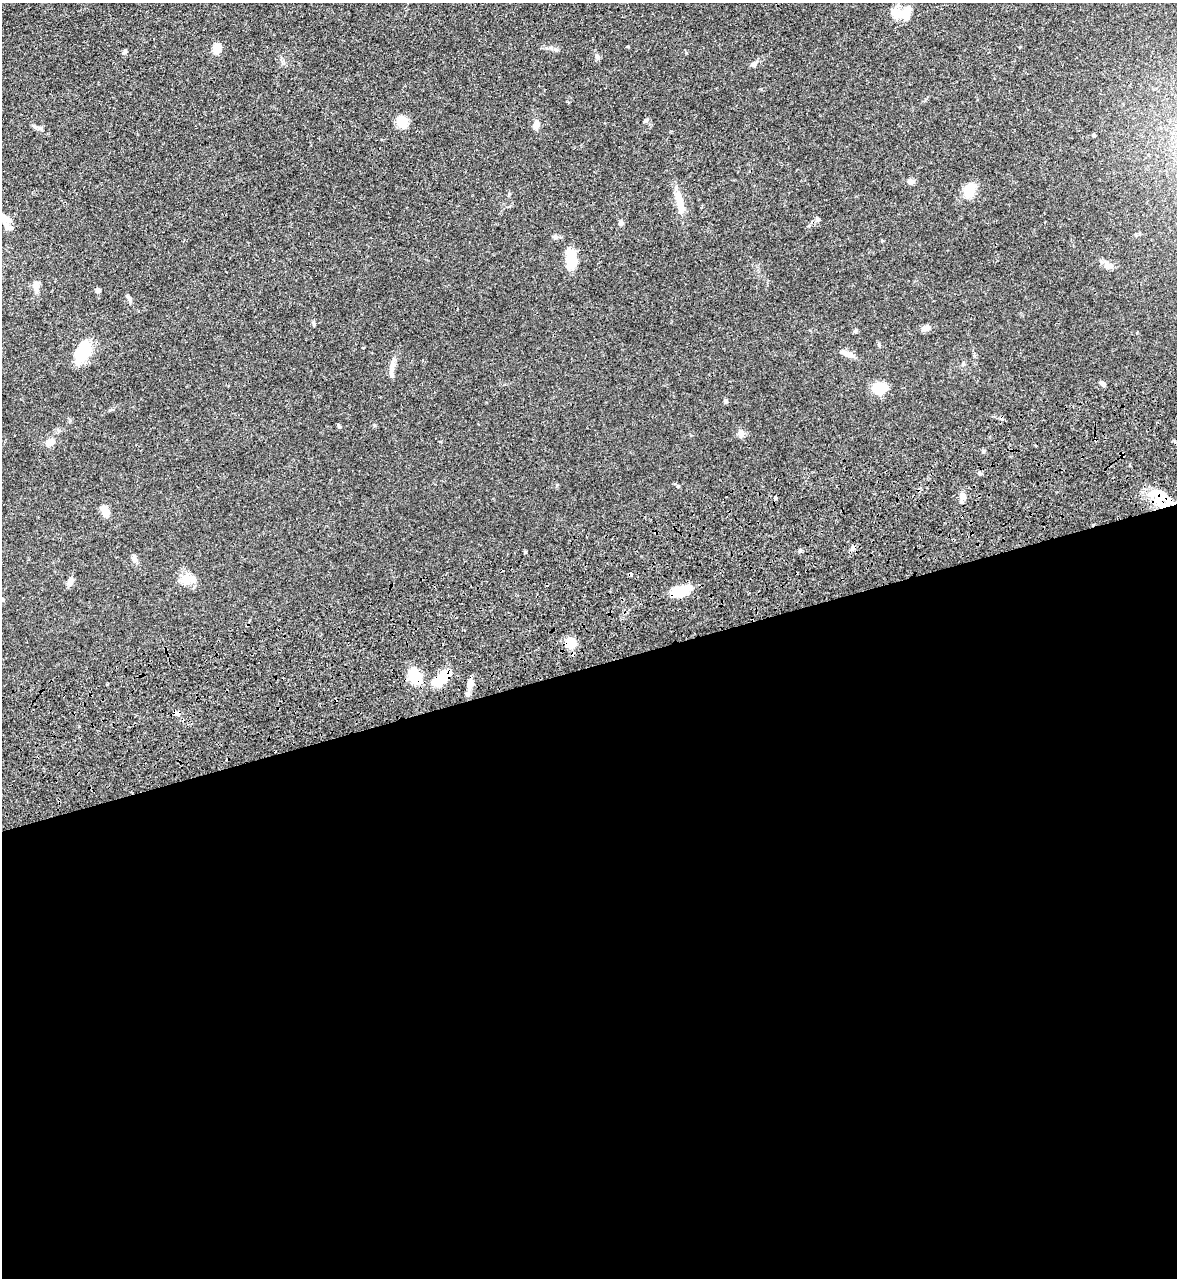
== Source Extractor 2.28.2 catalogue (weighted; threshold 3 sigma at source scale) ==
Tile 15 of 4 x 4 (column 3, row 4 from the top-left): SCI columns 2780-3954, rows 176-1451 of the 5334 x 5453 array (HDU 1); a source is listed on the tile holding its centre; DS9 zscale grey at full resolution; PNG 1179 x 1280 px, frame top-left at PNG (2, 3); no overlay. Shown black and unused: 48% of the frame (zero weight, under 3 of 4 exposures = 11% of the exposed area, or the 3 px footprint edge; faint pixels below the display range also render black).
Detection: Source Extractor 2.28.2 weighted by HDU 2 'WHT'; one run over the whole footprint, this tile lists its part. Background 0.0519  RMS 0.0042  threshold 0.0187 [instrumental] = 3 sigma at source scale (4.5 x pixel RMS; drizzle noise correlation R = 1.50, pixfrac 1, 0.05/0.05 arcsec/px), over >= 5 px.
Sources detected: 55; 2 inside a brighter object's white glare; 1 cosmic-ray / hot-pixel residue — not listed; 3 inside a brighter listed object's ellipse — not listed separately; the other 49 listed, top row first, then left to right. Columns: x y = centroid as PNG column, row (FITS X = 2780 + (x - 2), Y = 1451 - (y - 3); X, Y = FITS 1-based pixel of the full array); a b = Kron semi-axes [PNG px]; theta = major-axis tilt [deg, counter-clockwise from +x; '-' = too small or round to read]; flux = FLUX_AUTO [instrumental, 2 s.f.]
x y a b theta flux
904 13 25 10 37 5.1
217 48 10 8 89 4.2
124 52 7 4 27 0.65
597 57 7 5 -72 0.98
754 63 10 4 27 1.1
645 121 6 4 41 0.57
402 122 9 9 - 7.9
536 125 8 6 87 2.9
911 181 8 6 -3 1.4
970 190 14 10 68 7.3
679 202 30 8 -77 6.3
4 219 14 9 21 3.2
818 219 6 6 - 0.84
621 223 6 6 - 0.8
555 237 7 5 -46 0.83
571 260 20 10 90 9.2
1108 266 12 8 -12 2.2
36 286 19 7 89 2.1
98 290 5 5 - 1.1
128 298 11 5 -45 1
313 323 7 3 -71 0.57
925 328 10 6 14 1.9
83 350 25 16 55 12
848 354 14 7 -28 2.4
963 364 5 4 - 0.51
392 368 25 6 84 3.1
1102 384 7 4 -45 1.1
879 389 10 9 - 13
726 401 5 5 - 0.57
339 427 5 4 - 0.49
741 434 9 8 - 1.6
49 442 9 7 41 2.5
1162 496 33 9 -28 8.7
963 497 9 8 - 2
775 498 4 4 - 0.59
105 510 12 7 -67 3.6
852 549 6 6 - 1
800 550 5 5 - 0.63
134 559 10 7 84 1.3
192 578 16 9 -12 3.8
70 581 11 7 70 1.7
679 591 20 12 8 8.5
2 599 6 5 - 0.83
570 643 11 11 - 6.3
415 676 13 10 -66 11
441 678 24 10 37 11
470 684 8 6 81 4.2
467 694 7 6 - 1.3
176 713 8 6 11 1.4
Overlapping masked pixels (flux is a lower limit): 6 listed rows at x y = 1162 496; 679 591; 570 643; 415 676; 441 678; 176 713
Isophote crosses this tile's border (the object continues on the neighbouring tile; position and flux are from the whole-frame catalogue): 2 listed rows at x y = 4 219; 2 599
Unlisted compact peaks at least as high as the median listed source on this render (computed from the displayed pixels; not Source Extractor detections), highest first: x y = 556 50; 879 345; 374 425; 39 128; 557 485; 546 48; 855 331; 525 551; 983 452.